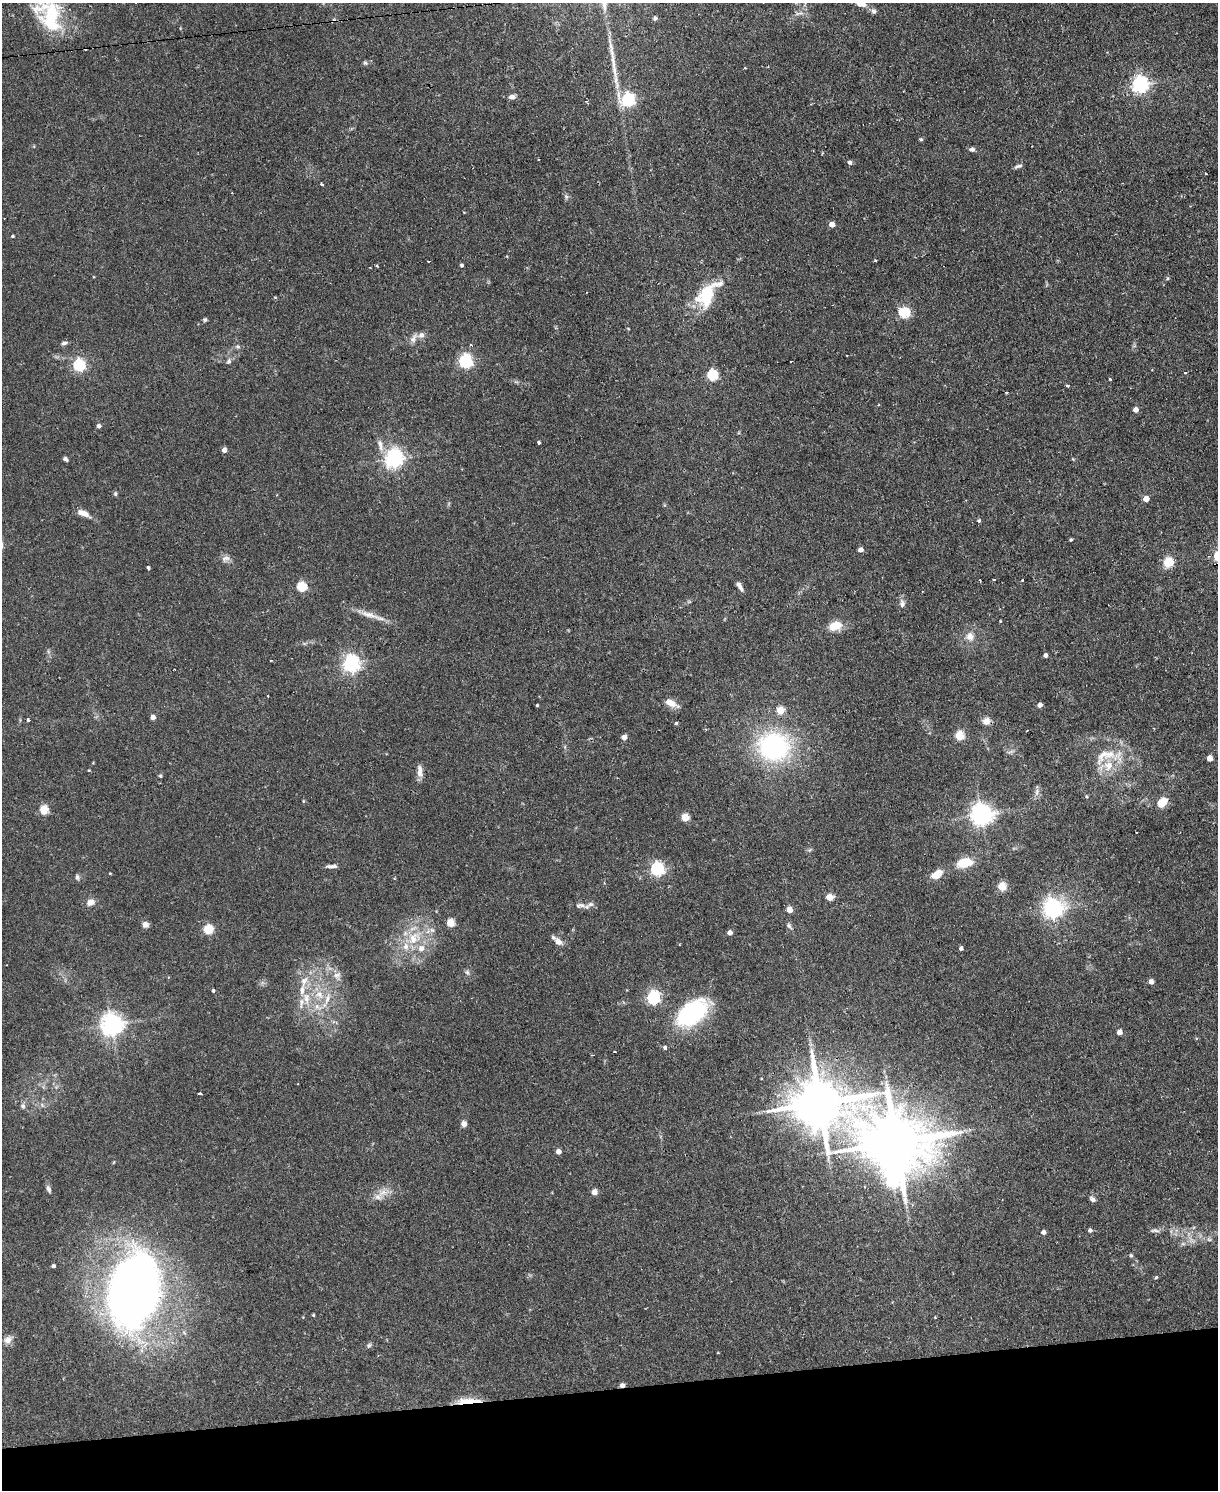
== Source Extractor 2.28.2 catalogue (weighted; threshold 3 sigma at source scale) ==
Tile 10 of 4 x 3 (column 2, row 3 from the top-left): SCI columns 1217-2432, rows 247-1734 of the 4865 x 4839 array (HDU 1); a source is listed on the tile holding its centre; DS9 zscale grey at full resolution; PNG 1220 x 1492 px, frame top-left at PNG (2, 3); no overlay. Shown black and unused: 7% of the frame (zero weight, under 2 of 3 exposures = <1% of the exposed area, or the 3 px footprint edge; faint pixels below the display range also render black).
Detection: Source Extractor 2.28.2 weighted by HDU 2 'WHT'; one run over the whole footprint, this tile lists its part. Background 0.0867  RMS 0.0058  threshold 0.0261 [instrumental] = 3 sigma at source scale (4.5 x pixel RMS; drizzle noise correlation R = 1.50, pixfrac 1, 0.05/0.05 arcsec/px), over >= 5 px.
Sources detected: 167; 1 inside a brighter object's white glare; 6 cosmic-ray / hot-pixel residue — not listed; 14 inside a brighter listed object's ellipse — not listed separately; the other 146 listed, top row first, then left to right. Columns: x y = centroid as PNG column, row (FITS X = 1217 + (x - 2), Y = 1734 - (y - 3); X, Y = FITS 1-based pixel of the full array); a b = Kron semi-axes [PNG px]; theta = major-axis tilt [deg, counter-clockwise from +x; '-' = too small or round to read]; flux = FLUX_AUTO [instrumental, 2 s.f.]
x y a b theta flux
861 4 12 7 -10 4.5
874 11 8 6 -47 1.7
799 13 11 4 9 1.7
50 16 40 26 -65 41
655 18 4 4 - 1.5
365 63 6 5 - 0.97
614 69 41 6 -79 11
1140 84 6 6 - 190
512 97 8 6 4 2.6
628 100 6 6 - 110
921 139 5 4 - 0.86
972 149 6 5 - 1.8
849 162 5 4 - 1.6
1018 166 10 4 16 1.4
1206 174 3 2 - 0.68
322 184 3 3 - 1.4
566 197 6 6 - 1.1
832 224 4 4 - 4.7
12 236 4 3 - 0.83
428 261 3 2 - 0.7
876 261 3 3 - 1.5
461 265 4 4 - 1.1
376 266 3 3 - 4
706 294 30 16 79 24
904 313 6 5 - 49
205 320 5 5 - 1
413 339 14 7 58 3
64 343 9 4 14 1.5
470 345 3 3 - 0.75
238 346 7 6 - 1.3
229 361 8 6 65 1.6
465 361 6 6 - 120
79 365 6 5 - 77
1185 372 3 3 - 1.1
712 375 5 5 - 52
1110 379 3 3 - 0.69
1067 386 4 3 - 0.96
1006 392 3 2 - 0.83
1136 410 4 4 - 3.8
99 426 4 4 - 1.9
539 442 3 3 - 9.7
380 444 14 7 -73 3.8
224 450 4 4 - 4.2
65 459 5 4 - 1.5
394 459 7 6 - 200
115 493 6 5 - 0.97
1146 499 4 4 - 6.9
83 513 14 6 -22 5.5
979 521 5 4 - 0.93
1071 540 3 3 - 0.87
860 550 4 4 - 3.1
226 559 12 9 20 2.8
1168 562 5 5 - 26
148 568 4 3 - 1.5
994 579 3 2 - 0.73
1022 579 3 2 - 0.8
739 586 11 5 -55 2.5
301 587 5 5 - 37
902 603 13 8 -86 2.5
368 614 32 7 -16 7.1
1000 621 3 3 - 0.43
835 626 13 9 17 10
970 636 11 10 - 4.7
1046 655 4 4 - 1.9
271 660 3 3 - 1.9
351 663 6 6 - 220
671 703 15 7 -27 6.4
537 705 3 3 - 0.6
1040 705 4 4 - 3.2
780 710 5 5 - 14
153 717 4 4 - 3.8
28 720 3 3 - 3.2
986 721 9 8 - 3.8
676 723 4 4 - 0.82
959 735 5 5 - 28
624 737 5 5 - 3.3
774 747 30 27 -13 93
1011 752 10 3 21 1.1
1103 754 33 15 54 14
1210 758 4 4 - 7.1
89 770 4 3 - 0.43
420 771 16 6 -86 3.8
160 776 5 4 - 0.68
1037 792 10 5 83 2.1
1086 796 5 3 - 0.55
303 801 5 4 - 0.58
1162 802 9 6 38 13
44 810 5 5 - 26
981 814 7 7 - 430
685 817 5 5 - 18
964 863 14 8 11 16
332 866 15 4 1 2.2
657 869 6 6 - 110
937 874 14 8 34 7.9
77 877 8 5 -76 1.2
1002 886 5 5 - 21
830 897 5 5 - 12
91 902 9 7 24 4.4
582 905 10 7 -12 2.5
1052 909 8 7 - 260
789 910 5 4 - 8.1
450 923 5 5 - 20
145 925 7 7 - 2.6
789 926 9 5 -50 1.5
208 929 5 5 - 35
730 933 4 4 - 3.4
414 938 24 16 48 18
558 942 9 7 -39 4
961 948 5 4 - 1.5
467 972 8 6 -62 1.3
337 975 12 10 86 4
1151 982 4 4 - 3.8
213 991 4 3 - 1
319 994 14 11 -50 7.7
306 998 18 9 -87 8.1
653 998 6 6 - 100
317 1007 12 8 -39 4.8
692 1013 32 18 37 69
112 1025 7 7 - 440
1119 1032 4 4 - 5.2
665 1047 3 3 - 3.4
615 1052 3 3 - 1.5
200 1094 3 3 - 4.5
820 1103 18 14 -2 3600
42 1105 8 4 -46 1.3
23 1106 7 6 - 1.6
464 1124 6 6 - 2.6
896 1142 20 15 -1 5000
558 1152 4 4 - 4.5
49 1189 9 5 -69 1.8
594 1192 5 4 - 5.6
383 1193 17 9 36 6
1092 1199 8 6 -35 1.8
1090 1230 5 5 - 1.5
1155 1230 13 5 -4 1.8
1043 1232 4 4 - 2.5
1209 1239 7 5 -44 1.3
1183 1244 7 4 -18 1
1131 1255 5 4 - 0.85
53 1266 4 4 - 1.3
1156 1277 4 3 - 0.95
134 1289 67 41 77 500
313 1315 3 3 - 0.6
8 1339 12 9 38 3.3
369 1345 7 5 61 1.1
468 1401 30 6 2 11
Overlapping masked pixels (flux is a lower limit): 2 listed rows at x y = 820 1103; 468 1401
Isophote crosses this tile's border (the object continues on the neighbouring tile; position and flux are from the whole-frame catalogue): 2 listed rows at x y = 861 4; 50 16